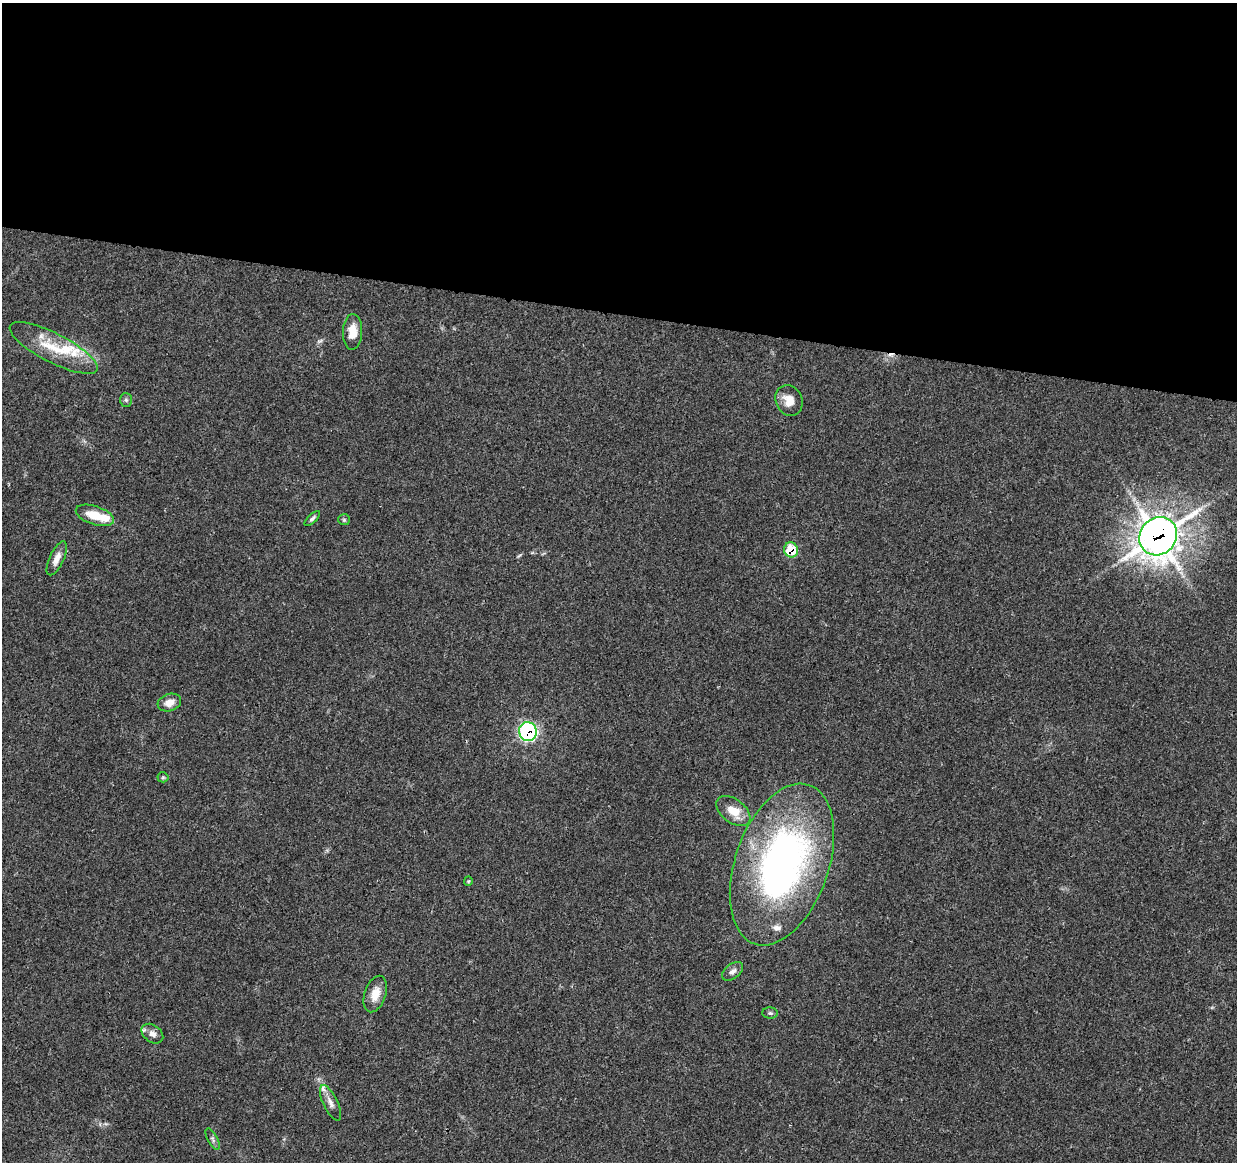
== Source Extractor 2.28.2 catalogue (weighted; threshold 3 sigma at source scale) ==
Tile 3 of 4 x 4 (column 3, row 1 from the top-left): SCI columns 2472-3706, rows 3708-4867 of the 4953 x 5153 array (HDU 1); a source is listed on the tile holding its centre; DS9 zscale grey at full resolution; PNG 1239 x 1164 px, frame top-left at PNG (2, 3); each listed source drawn as its Kron ellipse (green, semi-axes under 4 px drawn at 4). Shown black and unused: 27% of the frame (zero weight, under 3 of 4 exposures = <1% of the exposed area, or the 3 px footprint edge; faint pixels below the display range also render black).
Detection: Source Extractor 2.28.2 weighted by HDU 2 'WHT'; one run over the whole footprint, this tile lists its part. Background 0.0224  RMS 0.0028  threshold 0.0127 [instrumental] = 3 sigma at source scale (4.5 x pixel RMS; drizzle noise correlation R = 1.50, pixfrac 1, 0.0396/0.0396 arcsec/px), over >= 5 px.
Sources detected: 28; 1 cosmic-ray / hot-pixel residue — neither listed nor drawn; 5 inside a brighter listed object's ellipse — not listed separately; the other 22 listed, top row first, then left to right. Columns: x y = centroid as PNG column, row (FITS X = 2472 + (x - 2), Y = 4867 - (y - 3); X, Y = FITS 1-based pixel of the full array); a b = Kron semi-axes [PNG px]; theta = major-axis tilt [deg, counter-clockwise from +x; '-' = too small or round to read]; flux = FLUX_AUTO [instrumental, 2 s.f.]
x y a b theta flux
353 332 18 9 88 4.1
53 348 49 14 -27 10
126 400 7 6 - 0.55
789 400 16 13 -65 3.4
95 515 20 9 -18 5.6
312 519 10 4 44 0.69
344 520 6 5 - 0.47
1158 536 20 18 48 380
791 550 7 7 - 7.3
57 558 18 7 65 2.4
169 703 12 8 19 2.4
528 732 10 8 -68 44
163 777 5 5 - 0.38
733 811 19 11 -38 4.6
782 864 84 46 71 120
468 881 5 4 - 0.31
733 971 12 7 37 1.3
375 994 19 10 71 3.8
770 1013 8 5 -1 0.61
152 1034 12 8 -37 1.7
330 1103 19 7 -64 1.9
213 1139 12 5 -62 0.82
Overlapping masked pixels (flux is a lower limit): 3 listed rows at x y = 1158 536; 791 550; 528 732